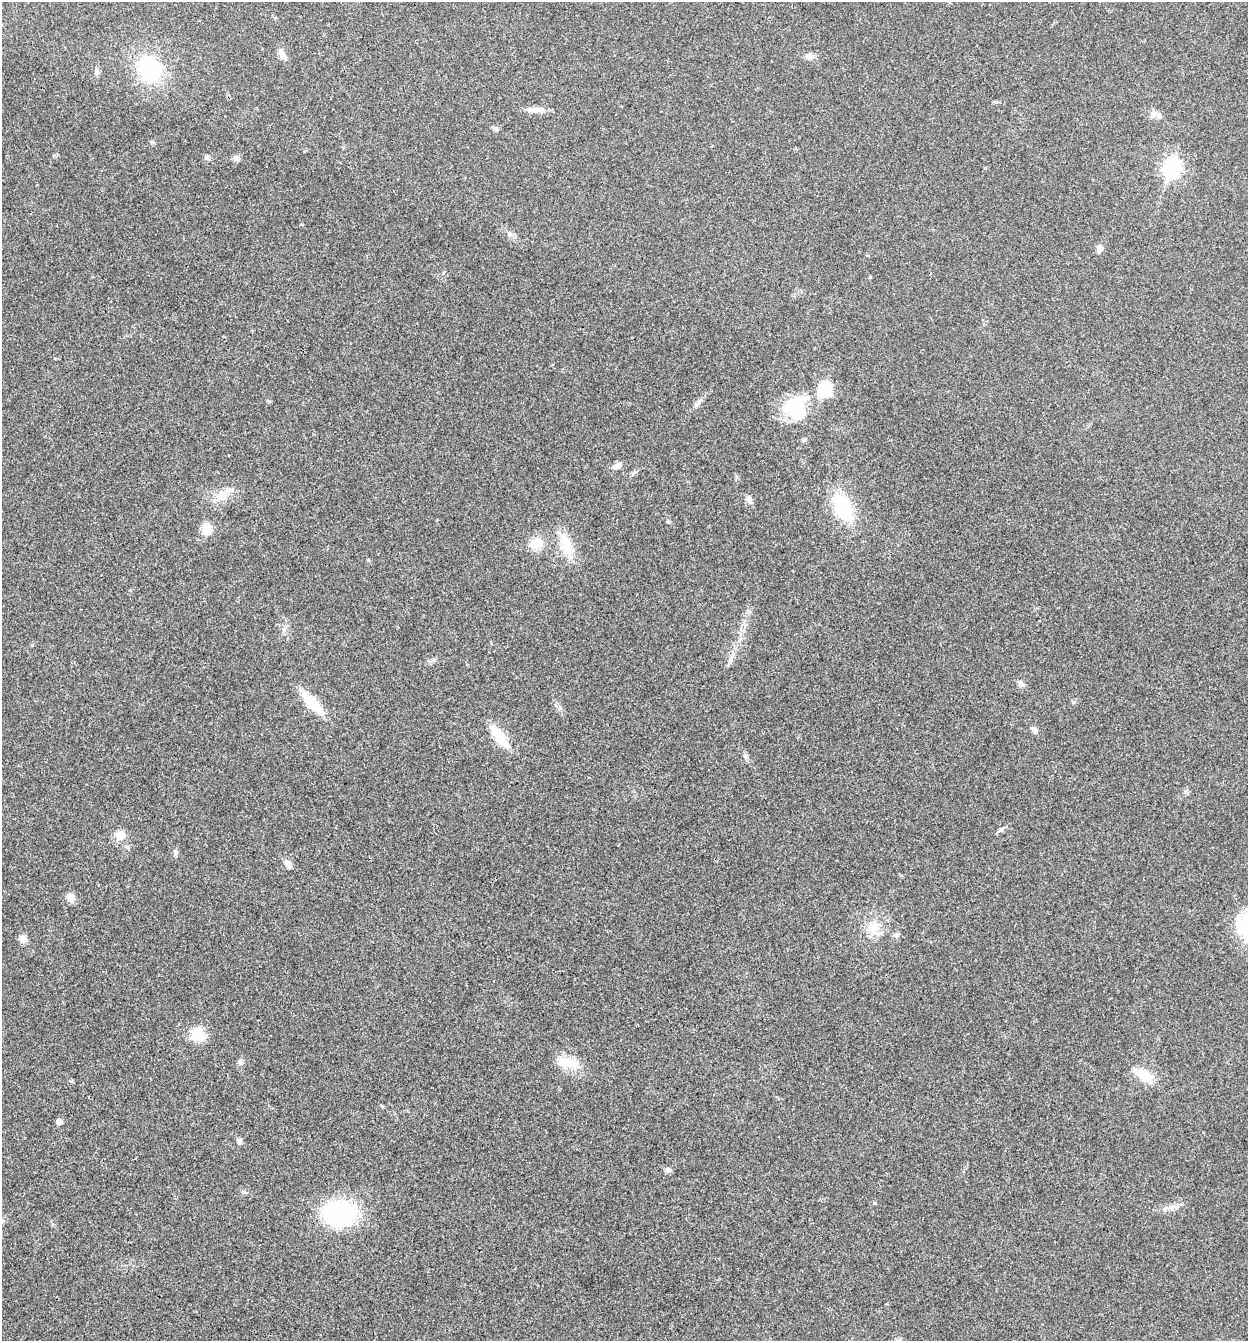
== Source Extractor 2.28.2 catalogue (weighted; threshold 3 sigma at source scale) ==
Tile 11 of 4 x 4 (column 3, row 3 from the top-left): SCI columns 2756-4001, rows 1343-2681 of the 5381 x 5366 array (HDU 1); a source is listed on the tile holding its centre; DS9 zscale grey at full resolution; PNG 1250 x 1343 px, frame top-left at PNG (2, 2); no overlay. Shown black and unused: <1% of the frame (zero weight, under 3 of 4 exposures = <1% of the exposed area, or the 3 px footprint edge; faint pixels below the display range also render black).
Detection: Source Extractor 2.28.2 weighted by HDU 2 'WHT'; one run over the whole footprint, this tile lists its part. Background 0.025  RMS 0.0045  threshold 0.0202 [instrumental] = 3 sigma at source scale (4.5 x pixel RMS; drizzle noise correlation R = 1.50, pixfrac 1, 0.05/0.05 arcsec/px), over >= 5 px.
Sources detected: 44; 1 inside a brighter object's white glare — not listed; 1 inside a brighter listed object's ellipse — not listed separately; the other 42 listed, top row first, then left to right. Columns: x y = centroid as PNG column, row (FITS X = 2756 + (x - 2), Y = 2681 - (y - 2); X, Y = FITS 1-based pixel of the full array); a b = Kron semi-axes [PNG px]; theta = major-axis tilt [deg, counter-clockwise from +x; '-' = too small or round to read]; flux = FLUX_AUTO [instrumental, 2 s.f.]
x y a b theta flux
283 55 13 8 -56 2.5
809 57 10 8 -32 2
149 69 20 14 -72 38
97 71 7 4 72 0.88
535 110 25 6 -1 3.5
1153 115 10 7 27 2.1
495 129 7 6 - 1
237 158 9 6 -27 1.7
1172 168 8 7 - 130
510 234 8 5 -46 1.2
1100 248 5 5 - 4.3
825 389 9 8 - 29
699 402 8 5 47 1.3
795 408 34 28 71 20
617 466 14 7 26 2.1
220 496 16 9 50 4.4
749 499 11 7 -61 1.9
843 507 32 18 -64 25
207 529 10 10 - 6.2
536 543 20 14 17 6.4
566 544 28 13 -62 11
1021 684 10 6 -48 1.6
312 703 33 10 -48 13
1034 730 9 6 -40 1.5
499 736 28 9 -52 12
1001 829 7 5 43 0.92
120 835 11 10 - 5.1
176 852 6 6 - 0.9
288 863 11 7 -48 2.4
70 897 11 9 -44 2.9
873 927 19 15 68 7.8
897 935 6 6 - 1.1
23 939 9 8 - 2.9
198 1035 18 14 -70 8.9
240 1062 7 6 - 1.4
566 1062 24 14 -14 8.4
1145 1076 25 12 -38 7.7
59 1122 5 5 - 3.8
239 1141 7 6 - 1.5
668 1170 8 6 -21 1.3
339 1213 24 20 -10 60
2 1221 7 5 72 1.1
Isophote crosses this tile's border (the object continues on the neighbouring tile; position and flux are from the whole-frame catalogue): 1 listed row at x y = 2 1221
Unlisted compact peaks at least as high as the median listed source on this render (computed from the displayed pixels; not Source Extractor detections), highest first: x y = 874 1203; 745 756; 152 142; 1073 702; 368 560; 206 158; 244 1192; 382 1106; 740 639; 668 522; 870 277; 985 168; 269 401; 560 708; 443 273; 71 1081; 434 660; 1186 791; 736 477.